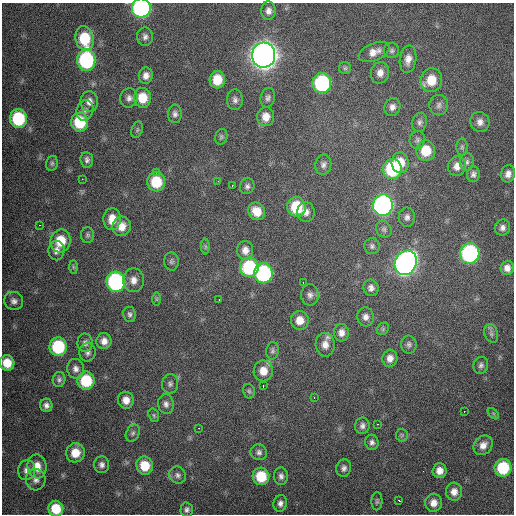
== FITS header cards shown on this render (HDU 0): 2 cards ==
NAXIS1  =                  512 / Axis length
NAXIS2  =                  512 / Axis length

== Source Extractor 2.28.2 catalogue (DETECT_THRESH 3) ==
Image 512 x 512 px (HDU 0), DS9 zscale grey, 1 PNG px = 1 image px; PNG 516 x 516 px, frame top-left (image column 1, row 512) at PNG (2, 3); each listed source drawn as its Kron ellipse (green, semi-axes under 4 px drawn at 4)
Background 2240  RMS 47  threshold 141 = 3 sigma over >= 5 px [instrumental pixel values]
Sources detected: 137; all 137 listed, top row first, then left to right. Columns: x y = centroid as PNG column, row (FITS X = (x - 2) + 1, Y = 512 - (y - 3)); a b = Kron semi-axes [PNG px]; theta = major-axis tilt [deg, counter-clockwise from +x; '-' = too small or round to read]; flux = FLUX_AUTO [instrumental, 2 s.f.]
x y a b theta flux
141 8 9 9 - 6.4e+05
268 11 9 7 -88 1.6e+04
145 37 9 8 - 1.3e+04
84 38 12 9 -79 1.3e+05
392 51 7 7 - 8.7e+03
374 52 16 9 22 3.1e+04
264 55 12 11 - 4.2e+06
408 59 14 8 82 2.6e+04
86 60 11 9 -90 4.3e+05
345 68 6 6 - 6.5e+03
380 73 11 9 77 2.4e+04
146 76 8 7 - 1.8e+04
217 80 9 7 85 6.7e+04
431 80 12 11 - 6.9e+04
322 83 10 9 - 4.0e+05
129 98 10 8 76 1.5e+04
142 98 10 8 -83 6.9e+04
268 98 10 7 73 1.1e+04
235 100 10 8 -90 1.3e+04
89 102 10 9 - 2.2e+04
439 105 10 9 - 1.4e+04
392 107 9 8 - 1.6e+04
85 110 10 8 70 1.4e+04
175 114 9 7 87 1.2e+04
266 117 9 8 - 3.3e+04
18 119 9 8 - 2.1e+05
80 122 9 8 - 1.3e+05
420 122 10 7 74 1.1e+04
480 122 10 9 - 2.0e+04
137 130 8 5 72 6.5e+03
221 137 8 6 74 6.7e+03
417 140 9 7 78 9.5e+03
462 147 8 5 90 7.2e+03
426 151 10 9 - 7.8e+04
87 160 8 6 -84 1.1e+04
467 162 9 7 87 1.1e+04
52 163 7 5 75 6.7e+03
400 163 10 8 -88 5.3e+04
323 165 10 8 83 1.3e+04
457 166 10 9 - 2.5e+04
392 169 10 9 - 2.5e+05
156 172 3 3 - 5.5e+03
473 174 8 6 84 1.1e+04
508 174 9 7 79 1.9e+04
82 179 3 2 - 2.7e+03
218 181 3 2 - 3.4e+03
156 182 9 9 - 1.1e+05
232 185 3 2 - 3.1e+03
247 186 8 7 - 1.0e+04
383 205 10 10 - 1.1e+06
296 207 10 9 - 1.4e+05
257 211 9 8 - 4.9e+04
306 212 10 8 -86 1.8e+04
407 217 10 8 -89 1.3e+04
112 219 11 8 84 4.2e+04
39 225 2 2 - 2.5e+03
122 226 10 9 - 3.6e+04
502 228 8 7 - 1.4e+04
384 229 8 7 - 9.8e+03
88 235 8 6 90 7.4e+03
61 241 11 10 - 8.4e+04
205 246 8 4 -90 5.6e+03
372 246 8 7 - 9.4e+03
245 250 9 8 - 2.3e+04
56 251 9 8 - 1.7e+04
470 253 10 9 - 5.7e+05
171 261 9 7 89 9.5e+03
406 263 12 10 62 1.9e+06
73 267 7 4 -89 5.5e+03
249 267 10 9 - 2.4e+05
507 268 7 6 - 2.1e+04
263 273 10 9 - 4.4e+05
133 280 12 10 -90 2.7e+04
116 282 10 9 - 5.5e+05
303 283 2 2 - 5.3e+03
371 288 8 7 - 1.4e+04
310 295 11 8 -90 1.5e+04
156 299 7 4 -90 4.5e+03
219 300 2 2 - 4.7e+03
14 301 9 9 - 1.5e+04
130 314 7 6 - 8.6e+03
366 317 9 8 - 1.7e+04
300 320 9 9 - 3.7e+04
383 329 7 5 47 6.1e+03
341 333 9 7 -88 2.0e+04
491 334 9 6 -72 9.9e+03
104 341 8 7 - 2.2e+04
85 343 9 7 -87 1.3e+04
409 344 9 7 -89 9.8e+03
325 345 12 9 -86 2.7e+04
58 347 9 8 - 2.1e+05
272 351 9 6 85 8.2e+03
88 352 9 8 - 1.3e+04
390 358 8 7 - 2.2e+04
7 363 8 7 - 5.7e+04
481 365 8 7 - 1.1e+04
76 369 10 8 -82 1.6e+04
263 371 10 9 - 4.1e+04
59 379 7 6 - 9.2e+03
86 381 9 8 - 1.4e+05
170 384 10 8 82 1.1e+04
263 386 3 2 - 3.6e+03
249 391 7 6 - 6.3e+03
314 398 3 2 - 3.2e+03
126 400 8 8 - 2.9e+04
166 404 10 8 -82 1.4e+04
46 405 6 6 - 1.4e+04
464 411 2 2 - 2.6e+03
493 414 7 4 -45 4.8e+03
154 415 7 5 -70 6.1e+03
378 424 3 2 - 3.1e+03
362 426 8 7 - 1.3e+04
199 428 2 2 - 1.7e+03
133 433 9 6 62 9.5e+03
402 435 6 6 - 6.6e+03
372 442 7 6 - 1.1e+04
483 445 11 8 49 2.5e+04
259 452 8 8 - 1.1e+04
75 453 9 9 - 5.5e+04
102 465 8 7 - 1.4e+04
37 466 12 9 -83 4.0e+04
145 466 9 8 - 7.3e+04
344 468 9 7 72 1.3e+04
503 468 9 8 - 1.6e+05
27 470 10 8 75 1.8e+04
439 471 7 7 - 2.6e+04
177 475 9 8 - 1.2e+04
261 476 9 8 - 1.0e+05
281 476 9 7 -86 1.2e+04
36 480 10 10 - 1.8e+04
454 492 9 8 - 2.3e+04
399 500 3 2 - 8.3e+03
377 501 9 5 89 6.9e+03
280 503 8 6 80 1.4e+04
433 503 9 8 - 2.7e+04
56 509 8 7 - 8.1e+04
187 510 7 6 - 9.7e+03
At the frame edge (FLAGS 8, measured only in part): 3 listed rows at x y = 141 8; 7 363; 56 509